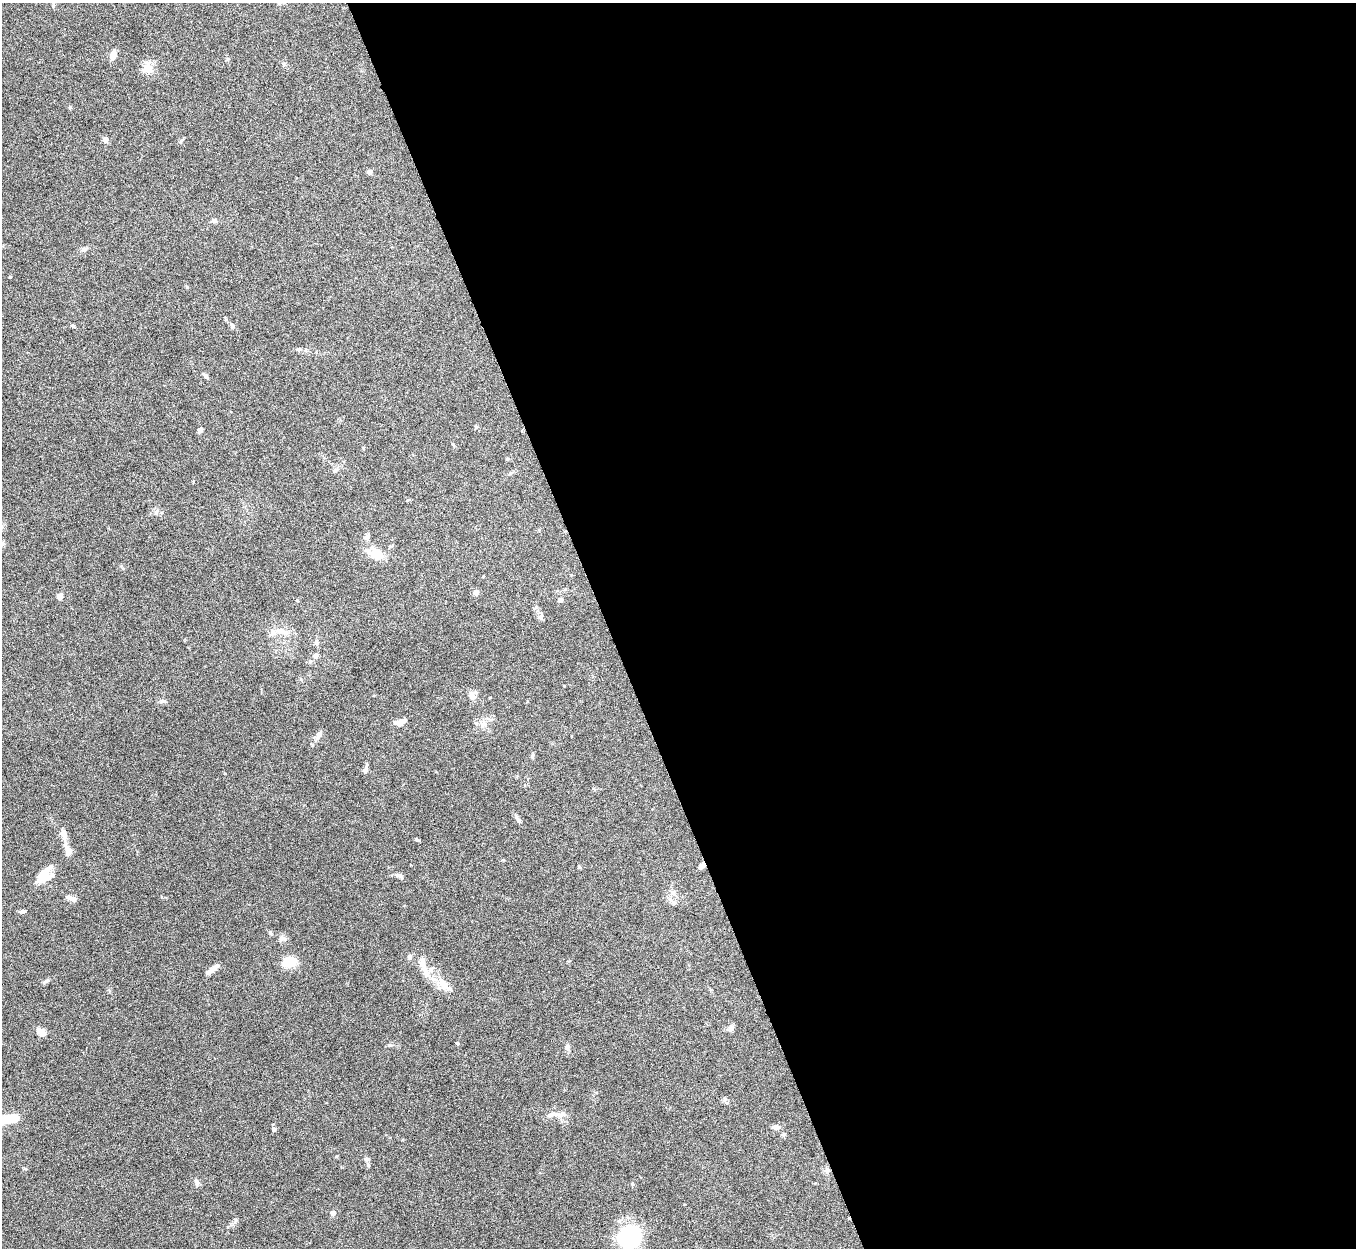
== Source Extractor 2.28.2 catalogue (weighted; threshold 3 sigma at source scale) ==
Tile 8 of 4 x 4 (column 4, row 2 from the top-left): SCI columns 4066-5419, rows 2639-3884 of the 5423 x 5406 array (HDU 1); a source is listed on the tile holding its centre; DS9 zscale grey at full resolution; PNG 1358 x 1250 px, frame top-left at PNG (2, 3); no overlay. Shown black and unused: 55% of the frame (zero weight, under 5 of 10 exposures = <1% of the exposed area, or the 3 px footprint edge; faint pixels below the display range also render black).
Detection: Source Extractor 2.28.2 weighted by HDU 2 'WHT'; one run over the whole footprint, this tile lists its part. Background 0.147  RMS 0.0057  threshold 0.0234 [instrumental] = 3 sigma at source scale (4.09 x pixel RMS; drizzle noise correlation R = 1.36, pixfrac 0.8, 0.05/0.05 arcsec/px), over >= 5 px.
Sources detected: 80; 1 cosmic-ray / hot-pixel residue — not listed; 9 inside a brighter listed object's ellipse — not listed separately; the other 70 listed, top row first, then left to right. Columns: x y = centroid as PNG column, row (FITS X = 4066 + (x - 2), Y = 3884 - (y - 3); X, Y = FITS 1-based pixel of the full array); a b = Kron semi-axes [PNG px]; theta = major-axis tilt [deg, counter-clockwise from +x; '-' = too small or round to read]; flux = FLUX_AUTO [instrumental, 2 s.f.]
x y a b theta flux
53 5 7 4 83 0.77
113 55 11 6 73 4
147 68 13 12 - 5.5
70 107 5 4 - 0.7
105 139 4 4 - 4.5
369 172 6 5 - 1.7
214 220 8 6 -7 1.2
84 249 8 6 14 1.7
10 277 4 3 - 0.41
73 326 5 4 - 0.88
232 326 8 5 -74 1
298 349 8 5 7 1.2
205 375 8 4 -47 1
200 430 6 4 51 1.5
508 459 5 4 - 0.65
335 470 9 5 37 1.4
156 512 7 5 45 1.3
367 537 8 6 42 1.5
375 554 25 11 -14 7.4
483 576 3 3 - 0.45
476 592 5 5 - 3.3
60 596 6 5 - 2.9
297 600 4 4 - 0.62
560 600 4 4 - 2.6
541 616 9 5 53 1.2
282 631 20 8 -15 5.5
317 643 8 6 -62 1.3
316 655 7 6 - 1.3
310 661 6 5 - 0.93
472 696 11 8 -66 3
163 701 8 5 0 1.2
400 722 11 6 15 5
484 724 10 5 -26 2
318 735 12 6 64 2.6
532 756 6 4 88 0.93
365 770 7 5 73 1.8
518 820 11 5 -47 1.4
63 833 13 7 -66 3.1
416 839 5 4 - 0.69
68 850 13 7 -74 5.1
579 867 5 3 - 0.52
700 867 6 6 - 1
46 871 19 13 36 7.8
401 876 8 6 -49 1.2
74 899 7 5 -34 2.3
674 902 7 6 - 1.6
22 911 8 4 9 1.1
270 933 6 5 - 0.76
285 939 8 6 -2 1.4
410 957 6 5 - 1.4
290 961 15 10 12 10
423 965 22 8 -78 5.1
216 966 17 6 44 2.2
47 981 9 4 14 0.92
443 985 15 12 -48 6.4
731 1028 9 7 73 1.6
43 1032 10 7 83 2.5
457 1043 4 3 - 0.72
567 1047 8 6 82 1.5
725 1099 6 4 90 0.83
556 1114 27 6 -5 4
6 1119 21 8 13 18
776 1127 10 6 -4 2.1
274 1129 4 4 - 2
367 1159 7 6 - 0.96
368 1165 6 5 - 0.83
827 1170 7 5 46 1.1
197 1182 8 6 -71 1.5
333 1213 4 4 - 4
630 1237 23 21 72 45
Isophote crosses this tile's border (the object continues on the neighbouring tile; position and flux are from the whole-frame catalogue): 2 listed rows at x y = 6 1119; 630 1237
Unlisted compact peaks at least as high as the median listed source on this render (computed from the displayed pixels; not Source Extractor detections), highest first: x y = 187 287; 236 1220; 632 1184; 389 1045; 336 1156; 227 59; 284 64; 121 566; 225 773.